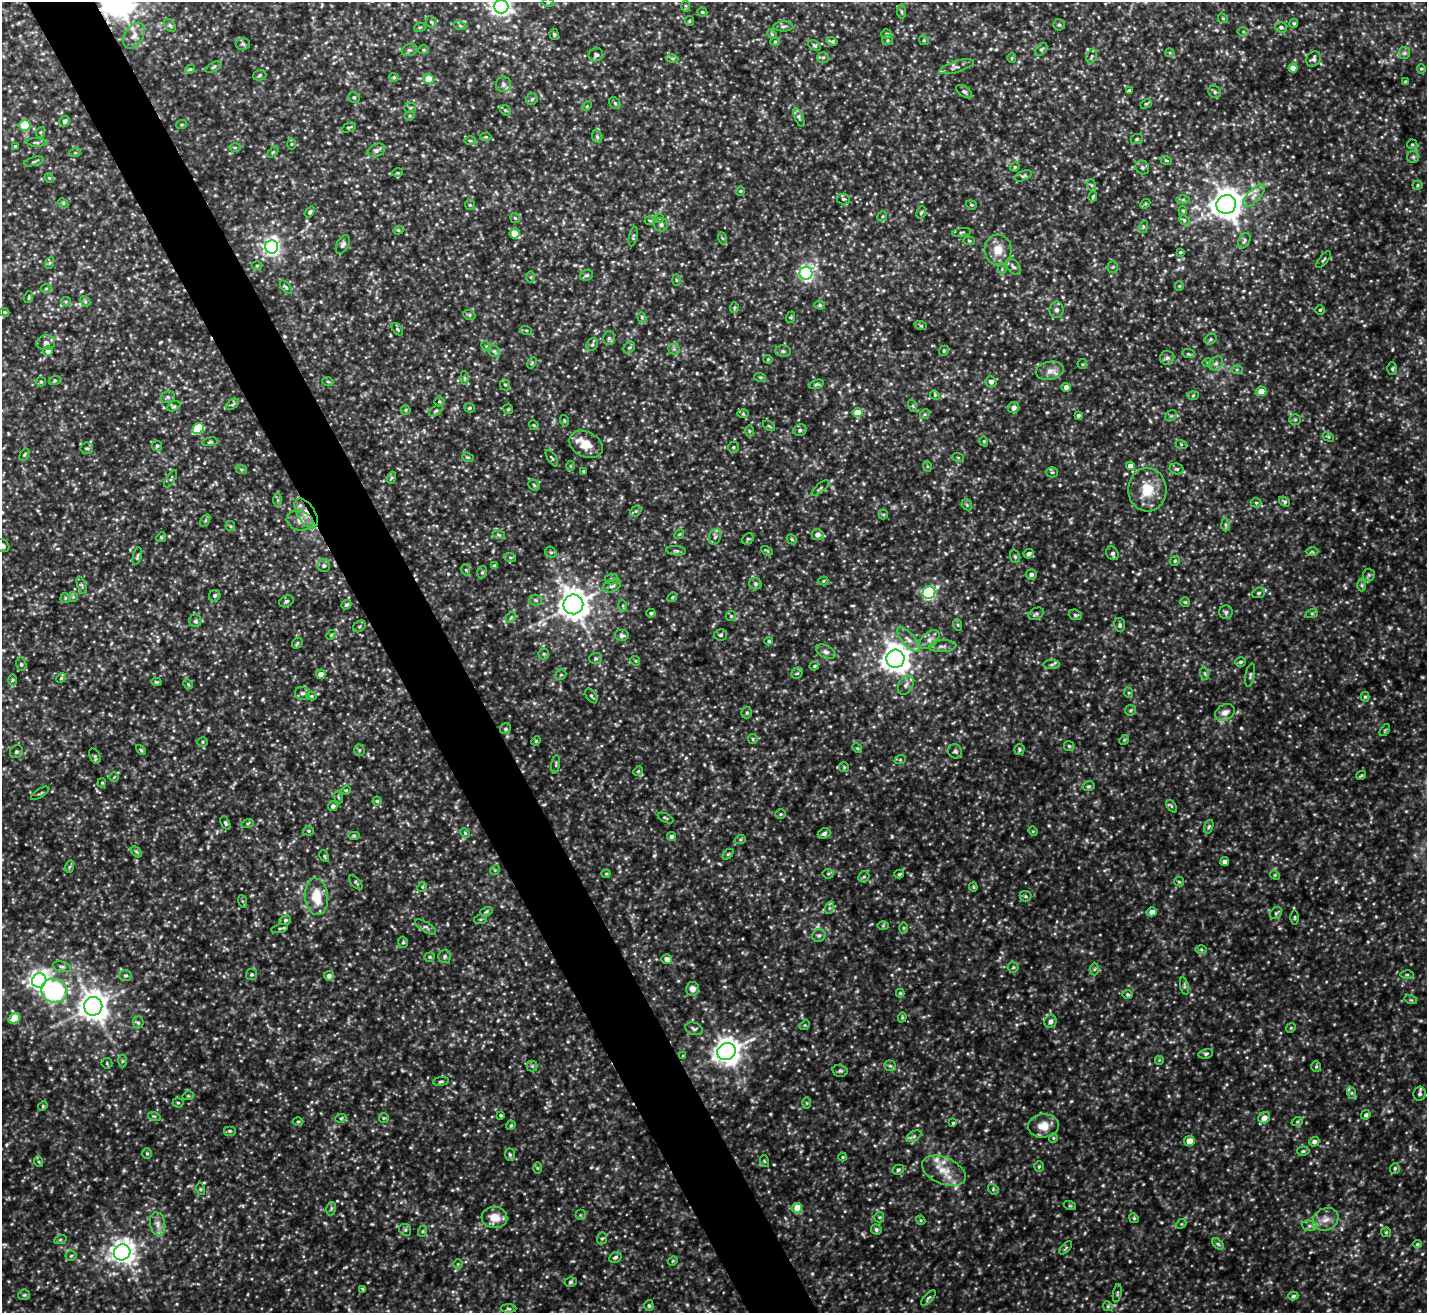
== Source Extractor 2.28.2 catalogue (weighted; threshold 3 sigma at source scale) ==
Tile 11 of 4 x 4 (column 3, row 3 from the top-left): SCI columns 2850-4274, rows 1466-2776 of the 5699 x 5686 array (HDU 1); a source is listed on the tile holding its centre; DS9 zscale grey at full resolution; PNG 1429 x 1315 px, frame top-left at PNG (2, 2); each listed source drawn as its Kron ellipse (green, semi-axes under 4 px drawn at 4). Shown black and unused: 5% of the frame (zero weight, under 3 of 5 exposures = <1% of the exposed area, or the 3 px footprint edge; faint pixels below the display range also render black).
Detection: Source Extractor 2.28.2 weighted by HDU 2 'WHT'; one run over the whole footprint, this tile lists its part. Background 0.207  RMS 0.025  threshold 0.113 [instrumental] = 3 sigma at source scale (4.5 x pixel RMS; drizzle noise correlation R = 1.50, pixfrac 1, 0.05/0.05 arcsec/px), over >= 5 px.
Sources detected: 714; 4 too faint to see at this stretch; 1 long thin detection or spike segment (spike, bleed or trail) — neither listed nor drawn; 5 inside a brighter listed object's ellipse — not listed separately; of the other 704, all 500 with FLUX_AUTO >= 2.72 (the completeness limit of this list) listed and drawn (204 fainter detections not listed), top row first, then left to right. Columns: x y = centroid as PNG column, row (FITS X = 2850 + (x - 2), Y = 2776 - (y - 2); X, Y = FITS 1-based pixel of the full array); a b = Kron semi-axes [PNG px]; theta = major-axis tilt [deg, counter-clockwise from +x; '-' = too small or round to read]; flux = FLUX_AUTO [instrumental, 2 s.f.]
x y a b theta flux
548 3 6 4 2 3.1
685 6 6 4 -89 3.1
501 7 7 6 - 1200
901 11 7 4 -83 4.5
702 12 5 4 - 4.1
1223 18 5 4 - 3.2
689 21 5 4 - 3.2
431 22 6 5 - 4.4
1294 23 4 4 - 3.9
170 25 7 4 -53 4.3
1059 25 5 5 - 4.8
460 26 6 4 -20 3.3
783 26 10 5 1 5.9
420 27 6 3 18 3
1281 27 6 5 - 6.3
1243 31 6 4 -1 3.1
554 34 5 4 - 3.5
772 34 5 4 - 3.2
886 34 5 5 - 5.8
134 36 14 9 58 19
887 40 5 4 - 3.3
924 40 5 4 - 3.2
832 41 5 3 - 4
775 42 5 4 - 3.1
243 44 7 6 - 5.4
814 45 7 4 -29 4
1041 49 7 5 49 4.6
409 50 8 6 19 6
423 50 5 4 - 3.2
1170 53 4 4 - 2.8
1404 53 6 5 - 5.2
596 55 7 6 - 6.4
1092 56 7 5 72 5.3
823 57 6 5 - 4.9
672 58 6 4 -19 4.1
1012 58 5 4 - 3.3
1314 59 8 7 - 8.4
214 67 9 4 27 4.1
957 67 18 5 17 11
1293 68 4 4 - 30
190 69 5 4 - 3
1421 69 5 4 - 3.2
260 75 7 5 19 4.6
394 77 5 4 - 3.5
428 79 5 5 - 41
1405 82 3 3 - 2.8
503 84 8 7 - 9.1
1129 91 4 4 - 8.3
964 92 9 5 -36 6
1215 92 6 6 - 5.5
354 97 6 5 - 4.8
532 99 6 5 - 4.3
615 103 6 5 - 4.4
1146 104 6 4 28 3.4
587 106 5 4 - 2.9
410 108 5 5 - 3.8
505 110 6 4 -43 3.8
410 116 5 4 - 3.5
799 117 10 4 -68 6.9
64 121 5 5 - 9.5
25 125 5 5 - 93
181 125 5 3 - 2.9
349 128 8 4 21 4.3
41 132 5 3 - 2.9
486 137 5 4 - 3.1
597 137 6 5 - 4.5
1137 139 6 5 - 4
470 141 6 3 0 2.8
36 142 10 3 -2 4.7
291 144 6 4 89 3
1412 144 5 4 - 3.2
15 146 3 3 - 4.8
235 147 5 4 - 3
376 150 9 6 25 9.2
273 152 6 4 44 3.5
75 153 6 4 18 3.1
1413 157 6 6 - 5.4
1166 160 6 3 -18 3
34 161 10 3 15 4.4
1015 167 5 4 - 3
1142 167 7 6 - 7
397 173 5 4 - 2.9
1023 176 9 5 23 5.2
49 178 5 4 - 3.4
1091 185 6 4 -70 3.5
1418 185 5 4 - 3.3
740 191 4 4 - 2.7
1093 196 5 4 - 3.3
1254 196 14 6 46 15
843 199 6 5 - 4.7
1183 200 6 4 0 4
63 203 6 4 -47 3.3
1145 204 5 4 - 3.5
1226 204 10 9 - 3000
470 205 5 5 - 3.3
971 205 5 4 - 3
1183 210 5 4 - 3.4
310 212 6 4 52 4.4
921 212 6 4 68 3.7
882 216 5 4 - 3.5
515 218 5 4 - 3.5
658 218 5 4 - 3.2
1184 220 6 4 -46 4.2
650 221 5 3 - 3
661 225 7 6 - 6.5
1143 227 6 4 72 3.2
398 230 5 4 - 3
962 232 10 3 8 4.1
515 234 5 5 - 45
633 237 10 3 78 4
722 238 6 4 -70 3.2
969 241 5 4 - 2.8
1244 241 8 5 61 5.6
343 245 10 5 61 8.1
272 247 7 6 - 970
998 250 15 13 -85 38
1180 252 4 3 - 2.8
1324 260 10 3 51 3.7
49 263 6 4 70 3.6
257 266 5 3 - 2.8
1013 267 9 5 -47 8.5
1113 267 5 5 - 4.1
1002 269 4 4 - 2.8
806 273 6 6 - 670
586 275 7 5 26 5.4
531 277 6 4 -89 4
676 280 6 4 -88 2.9
1179 286 5 4 - 2.8
286 287 8 4 -51 4.5
46 288 5 3 - 2.8
29 297 6 3 72 2.8
66 301 5 4 - 3.2
85 301 6 4 -46 3.7
820 305 5 4 - 3.8
734 307 5 4 - 3.7
1057 310 8 7 - 7.9
1320 310 4 4 - 3.4
5 312 5 4 - 3.3
469 315 6 5 - 4.4
642 317 5 4 - 2.8
791 317 6 4 72 2.9
921 326 6 4 -19 3.3
397 329 7 4 -50 3.9
526 330 6 4 -18 3.4
609 338 7 5 89 5.2
1211 339 6 5 - 4.2
46 343 9 7 4 9.4
592 345 7 5 52 4.7
486 346 5 4 - 3
629 347 7 5 45 4.7
674 349 5 5 - 5
48 351 5 4 - 11
494 351 7 5 -42 5.9
783 351 8 5 -1 6.3
944 351 5 4 - 3.2
1188 354 6 4 -6 4.5
1167 358 7 7 - 7
768 359 4 4 - 2.7
532 363 6 4 58 3.2
1208 363 6 4 2 3.7
1216 363 8 6 41 7.9
1082 364 5 4 - 3.1
1237 369 5 4 - 3.4
1392 369 6 4 90 4.2
1050 371 14 9 12 19
760 377 6 4 -18 3.2
465 378 7 4 -88 4.4
55 380 6 4 19 3.5
41 382 5 4 - 3.8
328 382 6 3 -20 2.8
991 382 5 5 - 12
816 384 7 4 19 4.4
505 385 6 5 - 4.3
1066 387 5 4 - 12
1261 391 5 5 - 30
935 395 5 4 - 3
1193 395 6 4 2 3.1
168 397 7 6 - 6.6
439 402 5 5 - 4
232 404 7 4 36 4.7
174 406 7 4 28 4.6
913 406 6 4 -71 3.7
469 408 5 4 - 3.5
1014 408 6 5 - 11
508 409 5 5 - 2.9
406 410 5 4 - 3.1
436 411 8 4 37 4.6
857 413 5 4 - 40
743 414 6 4 0 3.5
925 414 5 4 - 3.2
1078 415 4 4 - 4.8
1171 416 6 5 - 4
1295 420 6 5 - 4
564 421 6 3 -71 2.8
534 425 5 4 - 3
769 426 7 3 -36 3
198 429 6 5 - 110
800 430 7 5 15 6
749 431 6 4 -90 3.3
1328 437 6 4 -30 3.4
984 441 5 4 - 3.2
210 442 8 4 7 3.8
586 444 17 12 -28 42
1181 444 6 4 -19 3
157 446 5 5 - 3.9
733 447 5 5 - 4.4
87 448 6 5 - 5.5
24 455 6 4 59 3.6
468 457 6 4 -20 4
958 457 6 3 -20 2.9
552 458 9 4 -57 4
570 466 5 3 - 2.7
927 466 5 3 - 2.8
1130 466 4 4 - 16
241 469 6 4 -18 3.4
1177 469 7 5 -13 5.1
583 471 3 2 - 3.1
1052 472 5 5 - 4
391 478 6 4 71 3.8
171 479 10 4 58 4.6
534 485 6 5 - 4.2
820 488 11 3 40 4.1
1147 490 22 19 89 70
278 500 6 4 -90 4.6
1285 501 6 4 -38 5
1256 503 5 5 - 3.4
967 505 6 4 -49 3.8
636 511 6 4 44 4
306 513 17 8 -58 32
883 514 5 4 - 3.4
205 521 7 4 58 3.7
300 521 13 9 -14 21
1225 525 6 4 -88 4.5
230 526 5 5 - 3.3
679 534 5 4 - 3.1
499 535 6 4 -19 4.1
817 535 6 5 - 15
161 537 5 4 - 3.2
715 537 8 6 70 8
748 539 6 5 - 3.3
792 539 5 4 - 3.5
2 546 8 6 -26 13
676 551 10 4 -6 5.9
767 551 6 3 -27 2.7
551 552 6 5 - 3.8
1312 552 6 4 -1 3.4
1112 553 7 6 - 7.3
1029 554 5 5 - 7.7
137 556 9 3 76 4.5
510 557 6 4 -19 3.7
1015 557 6 5 - 4.1
1175 561 5 4 - 3.7
324 566 6 6 - 6.3
494 566 3 3 - 5.5
466 570 5 3 - 2.9
482 572 6 5 - 4.4
1031 574 5 5 - 8.4
1369 575 6 6 - 5.1
611 579 7 5 2 6
823 581 5 4 - 3.1
755 584 6 5 - 5.6
82 585 9 3 -69 4.3
1362 585 6 4 -90 4.1
612 586 10 6 22 8.2
929 593 6 6 - 360
1259 593 7 5 21 4.4
215 596 6 5 - 6.3
73 597 5 5 - 3.5
672 597 5 4 - 3.7
65 598 5 5 - 3.2
536 600 6 5 - 4.5
286 601 7 5 26 5.7
1185 602 5 5 - 3.7
573 604 10 10 - 3100
346 605 5 4 - 4.3
623 606 5 3 - 2.9
1226 612 7 6 - 6
651 613 5 4 - 5.2
1312 613 6 4 19 4.1
1036 614 8 5 28 5.6
1075 615 7 5 -21 4.4
731 616 5 5 - 4.1
511 617 6 4 46 3.8
195 621 6 6 - 6.8
958 625 6 3 -71 2.9
1120 625 7 5 -81 5.3
359 626 7 5 35 4.1
331 635 5 4 - 3.5
721 635 6 5 - 4.9
622 636 7 6 - 6.4
930 639 11 7 42 14
908 640 15 6 -48 16
769 641 4 3 - 3.6
297 643 6 4 49 3.8
943 646 14 6 4 9.6
826 652 10 6 -27 9.5
544 654 5 5 - 3.8
596 658 6 5 - 4.6
895 659 9 9 - 2800
635 661 5 4 - 3.1
1241 662 5 5 - 5.2
21 664 7 5 -76 5.2
1051 664 8 4 1 6.2
814 666 5 4 - 3.3
797 673 6 5 - 3.8
321 674 4 4 - 22
1205 674 6 4 -72 3.8
561 675 6 5 - 3.4
1250 675 12 4 79 5.7
61 678 5 4 - 3.2
13 680 6 4 88 3.4
156 682 5 4 - 2.9
188 684 5 4 - 3.5
906 685 10 7 61 10
302 693 7 6 - 6.9
1129 693 5 3 - 2.9
311 696 5 4 - 3.3
591 696 8 4 -56 4.5
1365 697 5 4 - 3.4
1130 710 5 5 - 4
1225 712 10 7 31 15
747 713 6 5 - 4.3
505 729 6 5 - 4.6
1385 730 7 3 54 2.8
753 739 5 4 - 3.3
1124 740 5 4 - 3.3
536 741 5 4 - 2.7
202 742 5 4 - 3.4
1069 746 5 5 - 3.5
857 748 5 4 - 3.5
141 750 6 3 -45 3.2
359 750 5 5 - 4.2
1019 750 6 5 - 4.3
955 751 7 7 - 6.7
16 752 7 6 - 5.1
95 756 8 5 -65 4.5
900 760 6 3 19 2.8
556 764 9 3 82 3.9
844 767 5 5 - 3.2
638 771 5 4 - 3.1
1361 775 5 3 - 3.2
114 777 5 5 - 3
102 783 4 3 - 2.8
1089 786 6 4 13 4.1
346 790 5 4 - 2.8
40 793 10 3 32 3.1
338 797 6 4 -71 3
377 801 4 4 - 3.5
333 806 5 5 - 8
1171 806 7 3 -52 3.4
781 814 5 4 - 3.5
665 818 8 3 -27 3.5
225 823 7 4 -63 4.5
248 823 6 4 19 3.2
1209 827 7 4 70 4
308 831 6 4 -1 4
1033 831 5 4 - 2.8
465 833 5 4 - 2.9
824 834 6 5 - 7.4
354 835 6 4 0 3.2
671 836 4 4 - 6.2
740 840 6 3 19 3
136 852 7 4 -45 3.7
728 854 6 4 44 3.2
324 856 6 4 -61 3.5
1225 861 4 4 - 11
69 867 6 4 71 3.8
495 870 5 4 - 3.4
606 874 4 4 - 2.8
828 874 5 5 - 3.6
899 874 5 3 - 3.4
1275 875 5 4 - 3
864 877 6 5 - 3.8
356 882 8 3 -47 4.1
1179 882 5 4 - 2.9
422 887 5 4 - 3.1
973 887 4 4 - 2.9
1025 896 6 5 - 4.3
316 897 18 11 -84 53
242 901 6 4 -70 3.8
829 908 6 4 71 4.8
486 912 6 4 19 3.3
1152 912 5 4 - 15
1276 913 6 5 - 5.1
1295 917 7 3 89 2.9
480 919 6 4 6 3.9
285 920 6 4 22 4.2
883 926 6 4 1 3
426 927 12 5 -31 7.5
280 928 8 3 13 4
903 928 6 4 -89 3.2
819 935 7 6 - 6.3
403 942 5 5 - 4.1
1201 950 6 4 -1 3.8
445 956 6 6 - 5.9
430 957 5 4 - 3.4
667 959 5 5 - 11
62 967 9 5 -13 6.7
1013 967 5 5 - 3.8
1094 969 6 4 88 3.5
252 974 6 5 - 4.4
1407 975 6 4 -1 4.1
125 976 6 5 - 5.2
329 976 5 5 - 11
39 981 7 6 - 1400
1184 986 9 4 -78 4.5
692 989 7 6 - 15
54 991 13 12 - 290
900 993 4 4 - 2.7
1128 994 5 5 - 4.2
1411 1000 6 4 -18 3.4
93 1006 9 9 - 2900
902 1017 5 4 - 3.3
14 1018 6 5 - 65
1050 1022 6 6 - 10
138 1023 6 5 - 4.4
805 1025 5 4 - 2.9
1291 1028 5 4 - 3.2
694 1029 9 6 -19 6.3
726 1052 9 8 - 2400
1206 1054 7 4 12 4.4
683 1056 4 4 - 3.6
1159 1060 5 5 - 3.2
122 1061 6 4 89 3.7
107 1063 5 5 - 3.4
532 1066 5 5 - 4.4
890 1066 6 5 - 4.6
1316 1067 5 4 - 3.4
840 1071 7 6 - 5.5
441 1081 8 3 5 3.9
1352 1093 6 4 -71 5
1420 1094 7 6 - 6.6
188 1096 5 3 - 2.8
178 1103 5 5 - 3.4
807 1103 6 4 -90 3.6
43 1106 5 4 - 2.8
501 1115 3 3 - 3.4
1366 1115 5 4 - 6.3
154 1116 6 4 -17 4
341 1118 5 3 - 2.7
384 1118 5 5 - 3.4
1264 1118 6 5 - 22
298 1121 5 3 - 2.9
1297 1122 6 4 19 3.5
953 1123 4 4 - 3
511 1125 5 4 - 3
1043 1126 15 12 5 35
229 1131 6 5 - 4.7
914 1136 8 4 30 5.4
1053 1138 5 4 - 2.9
1189 1141 5 5 - 26
1314 1142 5 5 - 8.6
1303 1151 6 4 2 4.1
147 1154 5 5 - 4.1
510 1155 6 5 - 4.2
843 1157 4 4 - 2.8
764 1161 6 3 -71 2.9
39 1162 5 3 - 3.6
1039 1167 5 4 - 3.3
537 1168 6 4 -89 3
1395 1168 5 5 - 4.6
898 1170 6 5 - 5.1
944 1171 23 13 -23 47
200 1189 6 4 -72 3.1
993 1189 6 4 -51 4
1070 1206 6 4 -18 3
797 1208 5 5 - 41
331 1209 7 4 79 4.5
580 1215 5 5 - 3.6
494 1217 13 10 -5 36
879 1217 5 5 - 3.4
1134 1218 5 4 - 3
1326 1219 13 11 28 22
921 1220 5 4 - 3
158 1224 12 7 -80 16
1181 1224 5 4 - 3.3
1309 1226 7 5 -6 6.9
876 1229 5 5 - 5.4
405 1230 6 5 - 4.6
423 1231 6 3 71 2.9
1386 1232 5 5 - 3.3
602 1238 6 5 - 4.6
60 1240 6 4 19 3.8
1218 1244 7 4 -44 4.3
1417 1244 4 4 - 3.2
1066 1248 8 3 46 3.2
122 1252 8 7 - 1800
71 1256 5 5 - 4.1
615 1257 6 5 - 6.3
673 1261 5 4 - 2.9
458 1264 4 4 - 2.8
570 1282 6 4 17 3.8
363 1289 4 3 - 3.7
1117 1293 9 3 79 3.8
24 1295 6 5 - 4.2
1293 1296 5 4 - 4.2
928 1298 9 4 46 4.8
649 1306 5 4 - 4.4
1108 1306 5 4 - 3.7
509 1309 8 3 -2 3.9
Overlapping masked pixels (flux is a lower limit): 1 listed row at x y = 306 513
Isophote crosses this tile's border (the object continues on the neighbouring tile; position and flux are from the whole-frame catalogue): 2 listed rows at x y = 501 7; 2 546
Unlisted compact peaks at least as high as the median listed source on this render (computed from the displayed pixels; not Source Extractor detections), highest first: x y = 1088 705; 534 703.